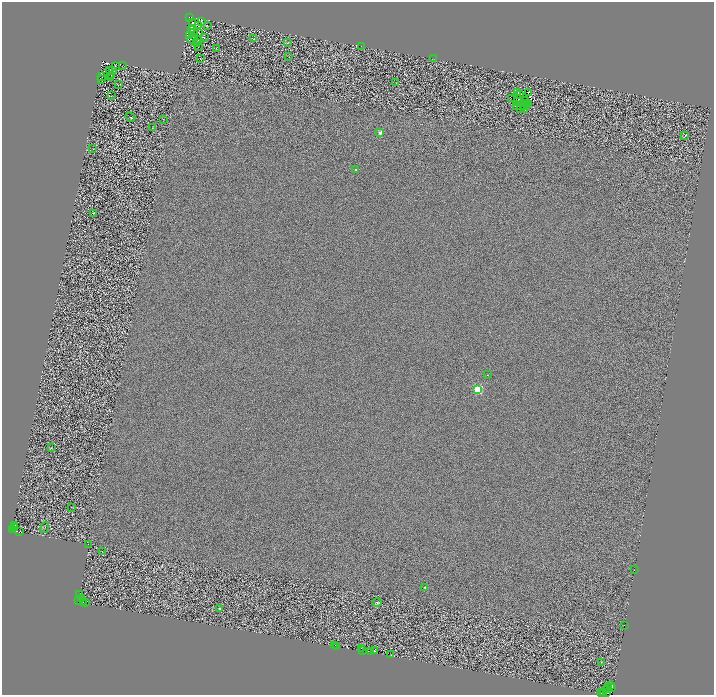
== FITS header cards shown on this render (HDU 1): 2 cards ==
NAXIS1  =                 1424
NAXIS2  =                 1386

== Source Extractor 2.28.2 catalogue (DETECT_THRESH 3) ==
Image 1424 x 1386 px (HDU 1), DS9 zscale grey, zoomed out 1/2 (1 PNG px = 2 x 2 image px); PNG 716 x 697 px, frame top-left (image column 1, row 1386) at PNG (2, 2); each listed source drawn as its Kron ellipse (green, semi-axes under 4 px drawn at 4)
Background 0.201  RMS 2.4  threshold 7.1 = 3 sigma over >= 5 px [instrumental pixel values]
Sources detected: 150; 60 cannot appear on this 1/2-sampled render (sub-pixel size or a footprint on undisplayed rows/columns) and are neither listed nor drawn; the other 90 listed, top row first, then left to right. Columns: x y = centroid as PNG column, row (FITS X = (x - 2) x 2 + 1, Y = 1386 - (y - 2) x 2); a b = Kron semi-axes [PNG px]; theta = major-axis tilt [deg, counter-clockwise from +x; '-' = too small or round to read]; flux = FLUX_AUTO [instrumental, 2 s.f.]
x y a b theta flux
189 17 2 2 - 3300
202 21 3 1 - 190
192 22 2 2 - 250
199 26 2 1 - 150
207 26 2 1 - 120
191 30 3 1 - 200
193 32 2 1 - 150
198 33 4 2 - 480
189 36 2 1 - 120
204 37 2 1 - 160
192 39 5 1 - 170
254 39 4 2 - 220
198 41 2 1 - 150
196 43 2 1 - 130
287 43 4 2 - 240
198 46 2 1 - 120
361 47 3 1 - 140
216 49 2 1 - 130
289 56 3 1 - 140
200 58 2 1 - 110
434 59 3 1 - 110
122 65 3 1 - 140
115 66 2 1 - 160
110 70 3 2 - 210
112 70 3 1 - 310
102 76 2 1 - 130
112 76 2 1 - 190
111 78 3 1 - 220
102 80 2 1 - 140
396 83 2 1 - 120
118 84 2 1 - 110
529 92 4 1 - 110
518 93 2 1 - 150
520 95 3 2 - 180
111 96 2 1 - 140
512 98 2 1 - 140
518 99 2 1 - 190
517 101 2 1 - 100
526 101 2 1 - 120
524 103 3 1 - 21
528 103 2 1 - 170
516 106 3 2 - 340
524 106 4 3 - 290
527 106 2 1 - 67
521 108 2 1 - 120
525 109 3 1 - 140
130 117 5 1 - 220
163 119 3 2 - 140
152 127 2 1 - 110
380 132 2 2 - 5300
685 136 3 2 - 240
93 149 2 1 - 110
355 170 2 2 - 410
93 213 2 2 - 580
487 375 2 1 - 180
478 389 3 3 - 51000
51 448 2 1 - 130
71 507 2 1 - 130
14 525 3 2 - 3500
15 527 3 2 - 1700
45 527 6 3 71 230
13 529 3 2 - 1600
19 532 3 2 - 7400
88 544 2 1 - 2600
102 551 2 1 - 120
634 569 2 1 - 8600
425 587 2 2 - 1900
80 595 2 1 - 760
82 598 2 1 - 85
79 601 3 1 - 7400
83 602 2 2 - 4100
86 603 2 1 - 2400
377 603 5 3 - 730
219 608 2 2 - 700
624 625 2 1 - 94
335 645 2 1 - 1700
337 646 2 1 - 970
362 648 2 1 - 970
362 650 4 2 - 200
374 650 3 1 - 15000
371 651 2 1 - 3100
391 655 4 1 - 3600
601 662 3 2 - 180
611 686 2 1 - 2300
608 688 4 2 - 13000
611 688 3 2 - 18000
607 690 3 2 - 5600
601 693 2 2 - 21000
603 693 2 1 - 14000
607 693 2 1 - 3500
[60 sub-pixel or undisplayed-footprint detections neither listed nor drawn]